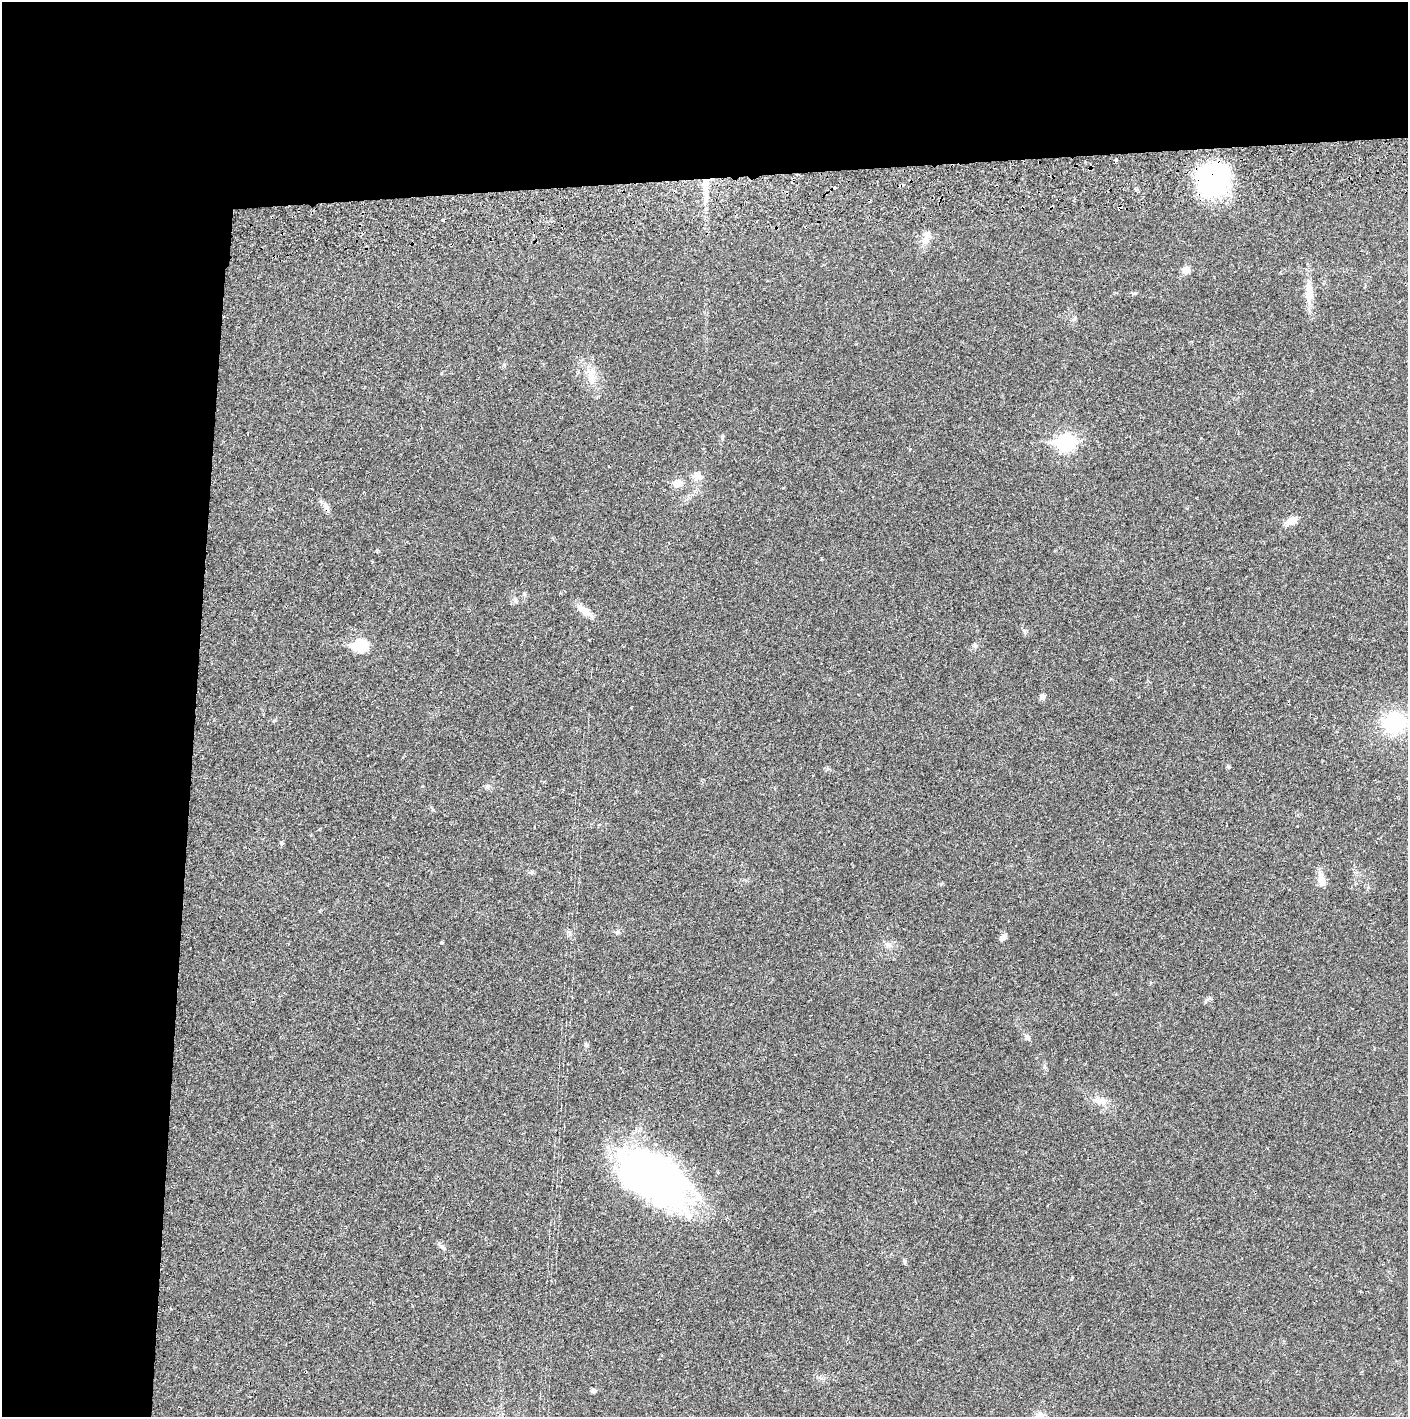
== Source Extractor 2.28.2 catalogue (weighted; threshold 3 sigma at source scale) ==
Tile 1 of 3 x 3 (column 1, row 1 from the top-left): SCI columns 4-1409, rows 2887-4301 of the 4229 x 4360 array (HDU 1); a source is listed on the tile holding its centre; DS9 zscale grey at full resolution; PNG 1410 x 1419 px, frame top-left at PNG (2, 2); no overlay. Shown black and unused: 24% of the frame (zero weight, under 2 of 3 exposures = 3% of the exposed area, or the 3 px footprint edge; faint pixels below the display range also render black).
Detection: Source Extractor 2.28.2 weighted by HDU 2 'WHT'; one run over the whole footprint, this tile lists its part. Background 0.0211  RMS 0.0035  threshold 0.0156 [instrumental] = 3 sigma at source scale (4.5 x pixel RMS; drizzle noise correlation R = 1.50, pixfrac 1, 0.05/0.05 arcsec/px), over >= 5 px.
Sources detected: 46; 1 inside a brighter object's white glare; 6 cosmic-ray / hot-pixel residue — not listed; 2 inside a brighter listed object's ellipse — not listed separately; the other 37 listed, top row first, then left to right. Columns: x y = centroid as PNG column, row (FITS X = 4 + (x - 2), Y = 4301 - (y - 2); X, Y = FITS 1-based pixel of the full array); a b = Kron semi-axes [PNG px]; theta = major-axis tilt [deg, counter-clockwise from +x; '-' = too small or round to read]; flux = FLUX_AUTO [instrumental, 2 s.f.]
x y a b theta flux
1210 183 39 34 -58 36
706 191 29 7 89 4.6
1119 208 5 3 - 0.87
757 221 3 2 - 0.33
925 240 12 9 -60 2.3
1186 270 9 8 - 2.1
1309 292 33 10 -87 5.7
1134 293 9 3 9 0.57
591 377 19 10 -74 4.2
1066 442 9 7 2 94
697 476 11 10 - 2.7
678 483 6 5 - 7
326 508 15 7 -60 1.7
1291 521 13 8 25 3.4
524 594 6 6 - 0.57
515 601 8 4 -81 0.63
584 610 22 7 -36 3.9
360 645 7 6 - 34
975 646 7 5 -70 0.68
1043 697 7 7 - 1.2
1394 723 22 19 14 26
1228 767 6 4 -69 0.5
487 786 7 5 20 0.75
282 843 5 5 - 0.5
531 872 7 5 8 0.69
1321 880 18 8 -78 3.3
618 932 7 6 - 0.8
1003 937 8 6 31 1.5
441 942 3 3 - 0.49
888 945 10 8 -38 1.4
1027 1038 8 7 - 0.94
586 1045 6 5 - 0.63
1101 1101 20 7 -9 2.8
655 1178 78 41 -35 150
443 1248 10 5 -38 0.92
905 1262 8 3 -85 0.49
593 1391 5 5 - 1.2
Overlapping masked pixels (flux is a lower limit): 3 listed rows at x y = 1210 183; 1119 208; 326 508
Unlisted compact peaks at least as high as the median listed source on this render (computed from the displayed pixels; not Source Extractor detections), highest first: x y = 1205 1002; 1024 630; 1044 1067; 433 810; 941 884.